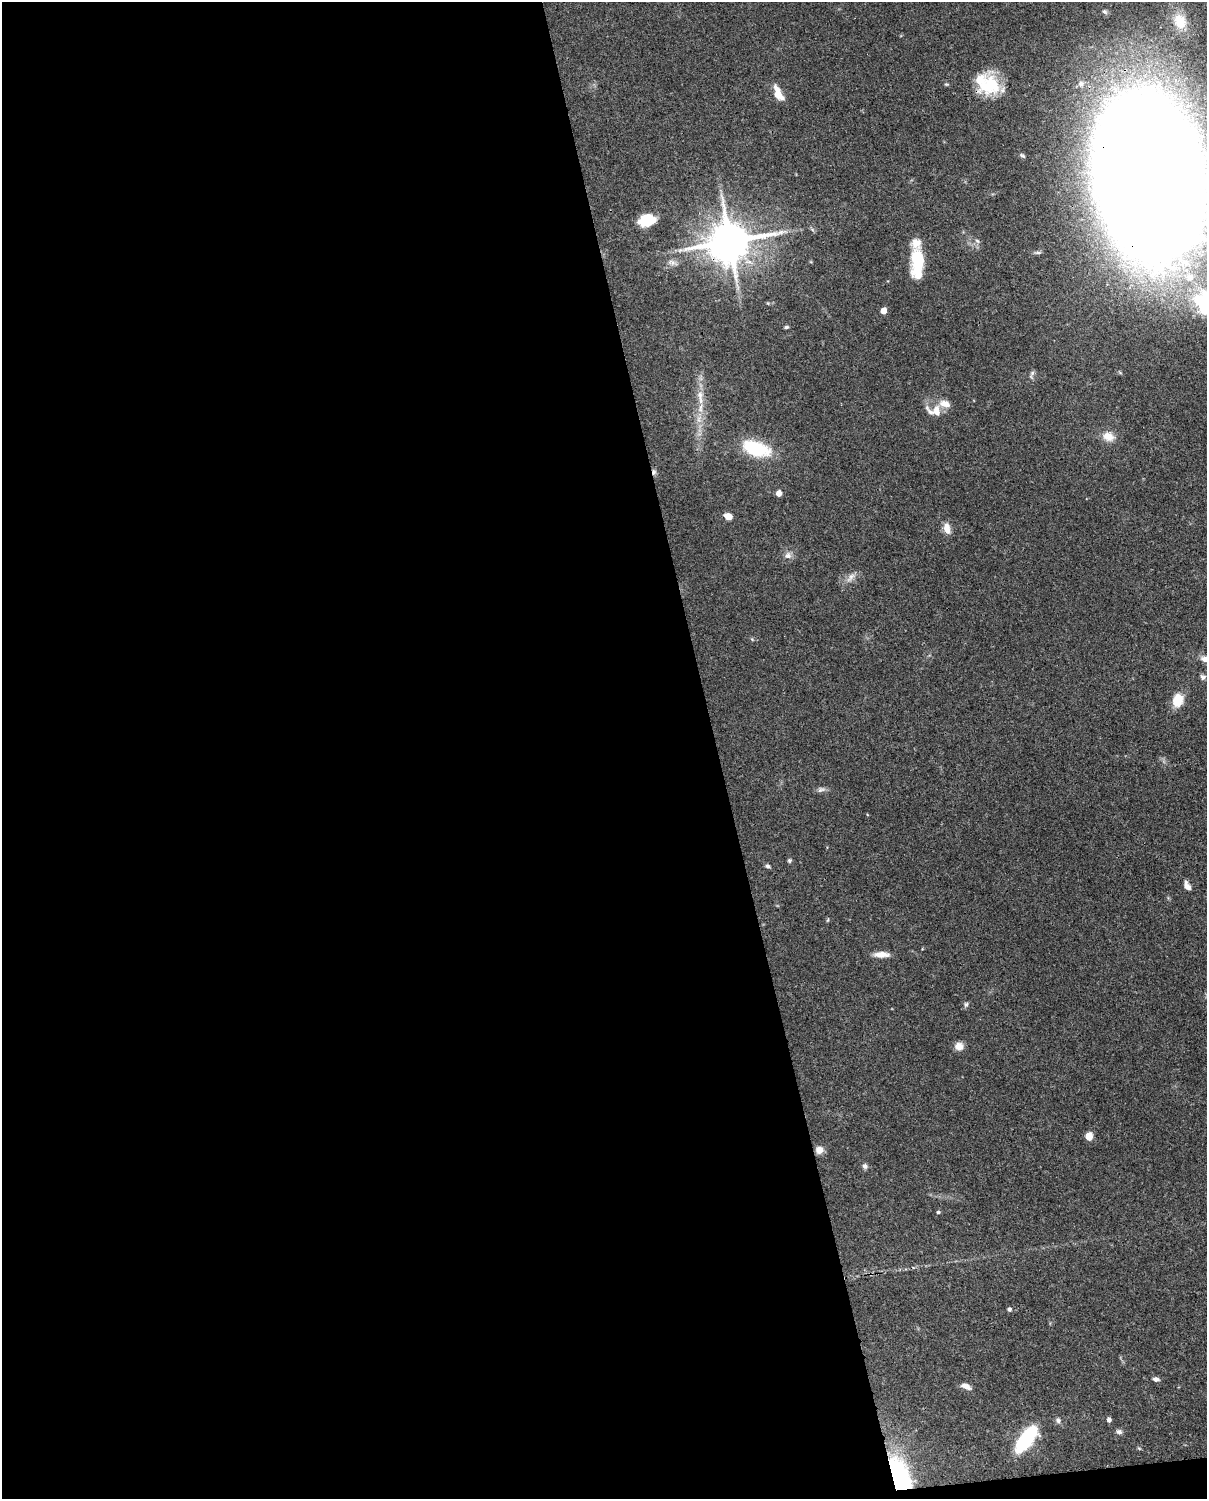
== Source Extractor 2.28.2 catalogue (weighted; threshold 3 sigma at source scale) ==
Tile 9 of 4 x 3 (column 1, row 3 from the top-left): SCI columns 90-1294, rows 265-1761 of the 4999 x 4907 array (HDU 1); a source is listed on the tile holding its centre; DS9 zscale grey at full resolution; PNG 1209 x 1501 px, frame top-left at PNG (2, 2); no overlay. Shown black and unused: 60% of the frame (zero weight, under 3 of 4 exposures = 7% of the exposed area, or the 3 px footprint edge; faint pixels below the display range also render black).
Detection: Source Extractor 2.28.2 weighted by HDU 2 'WHT'; one run over the whole footprint, this tile lists its part. Background 0.114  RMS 0.0042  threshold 0.0187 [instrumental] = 3 sigma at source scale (4.5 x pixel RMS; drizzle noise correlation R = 1.50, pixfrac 1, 0.05/0.05 arcsec/px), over >= 5 px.
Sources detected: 52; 3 inside a brighter object's white glare — not listed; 4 inside a brighter listed object's ellipse — not listed separately; the other 45 listed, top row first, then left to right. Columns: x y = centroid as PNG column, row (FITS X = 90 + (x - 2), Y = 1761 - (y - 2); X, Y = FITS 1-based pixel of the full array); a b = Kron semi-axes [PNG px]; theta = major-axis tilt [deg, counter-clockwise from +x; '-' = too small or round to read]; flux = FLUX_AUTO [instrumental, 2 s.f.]
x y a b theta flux
1180 21 19 14 -69 9.1
990 84 28 24 -58 17
778 94 15 7 -66 6.9
1023 156 8 5 -35 0.74
1149 175 125 73 -82 1700
647 220 17 12 17 10
730 242 13 11 14 1500
917 261 25 13 84 16
672 262 14 6 -19 1.9
1201 301 35 20 -78 27
883 311 5 4 - 4.9
786 327 5 4 - 0.65
1032 373 7 5 48 0.95
700 395 16 9 -85 3.9
934 411 22 13 -11 5.5
1108 436 14 10 -16 4.9
757 449 32 19 -11 19
654 472 7 5 75 1.1
779 493 5 4 - 3.6
728 516 6 5 - 5
947 528 13 8 -81 3.4
788 555 10 9 - 2.1
851 577 16 6 53 2.3
1203 677 7 6 - 1.1
1178 700 14 11 77 7.7
821 789 12 7 14 1.3
789 860 6 5 - 0.7
768 866 7 5 -28 0.9
1187 886 11 6 -59 2.2
881 954 17 6 1 4
966 1004 7 5 73 0.85
959 1046 9 8 - 3.6
1089 1136 5 5 - 9.8
819 1150 9 8 - 2.9
865 1166 8 6 -48 1.1
938 1212 5 4 - 0.53
1009 1309 5 5 - 0.85
1156 1379 8 5 -11 1.2
966 1386 12 6 -24 2.5
1058 1420 7 7 - 1.2
1109 1420 5 4 - 1.5
1119 1432 8 6 -12 1.2
1026 1439 31 12 53 30
1139 1448 6 3 -19 0.43
899 1478 36 18 -78 52
Overlapping masked pixels (flux is a lower limit): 4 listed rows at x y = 1149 175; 730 242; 654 472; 899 1478
Isophote crosses this tile's border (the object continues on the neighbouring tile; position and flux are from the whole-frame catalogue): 2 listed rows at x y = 1149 175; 1201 301